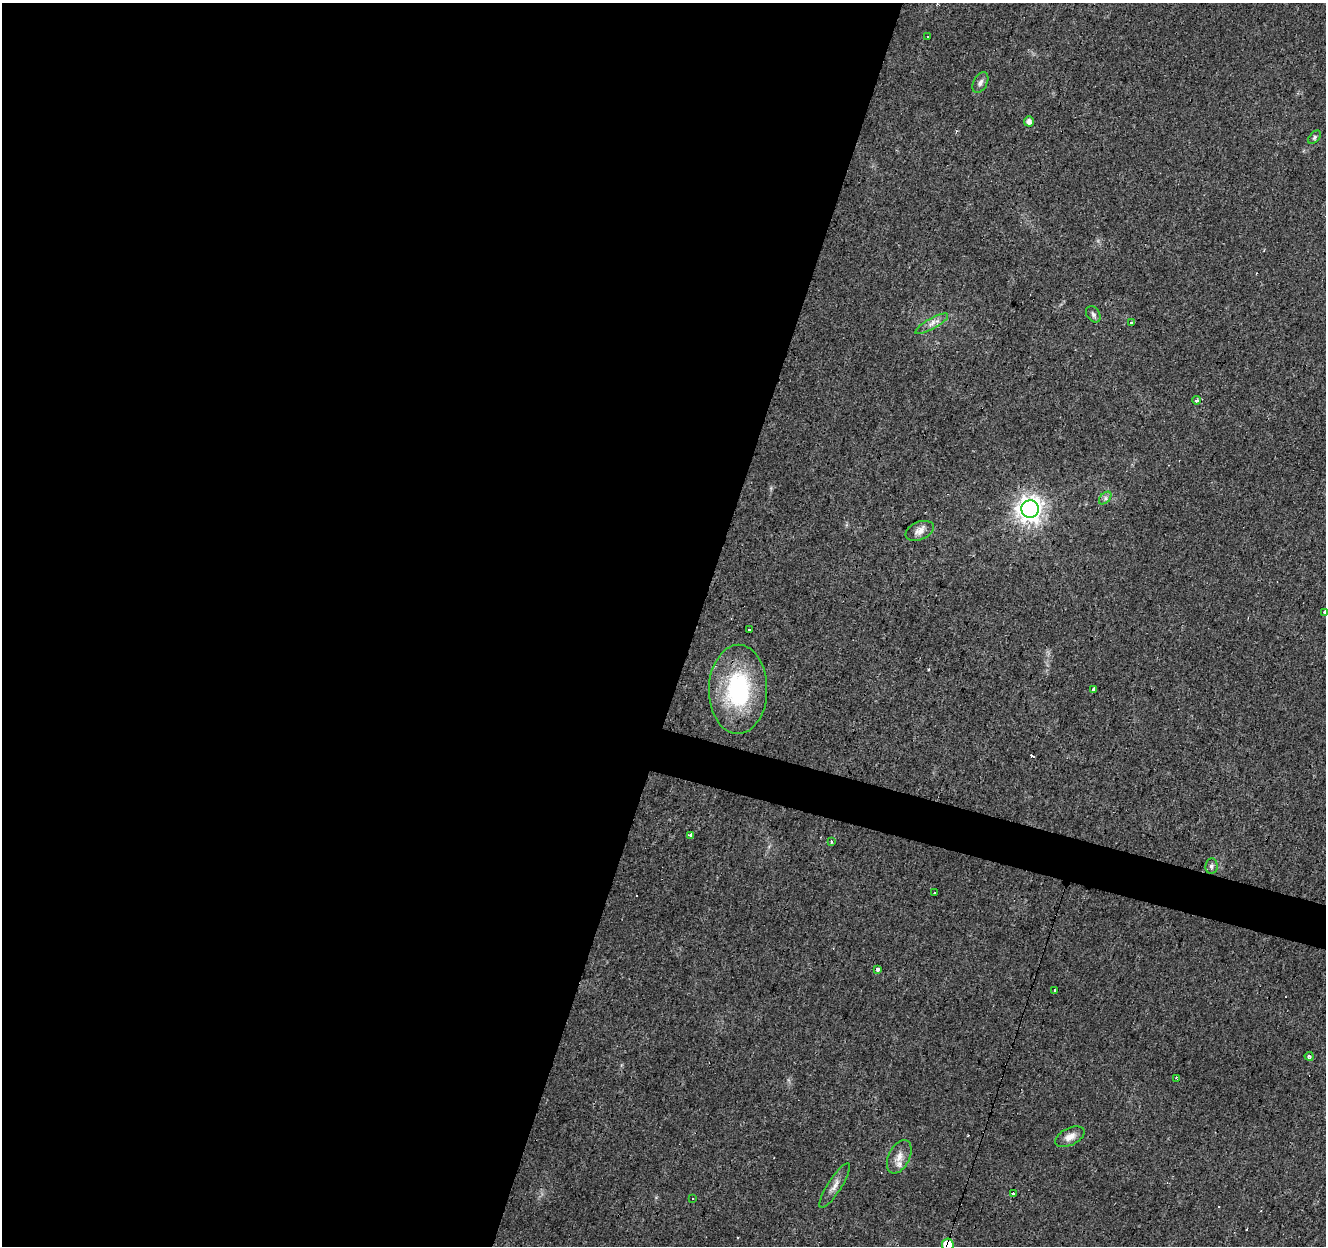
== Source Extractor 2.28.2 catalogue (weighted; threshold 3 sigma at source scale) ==
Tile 5 of 4 x 4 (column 1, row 2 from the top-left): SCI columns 6-1329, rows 2765-4008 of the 5300 x 5466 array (HDU 1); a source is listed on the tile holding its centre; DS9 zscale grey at full resolution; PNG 1328 x 1248 px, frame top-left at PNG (2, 3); each listed source drawn as its Kron ellipse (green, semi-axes under 4 px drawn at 4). Shown black and unused: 54% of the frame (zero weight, under 3 of 4 exposures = <1% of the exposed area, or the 3 px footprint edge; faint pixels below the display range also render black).
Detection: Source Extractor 2.28.2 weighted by HDU 2 'WHT'; one run over the whole footprint, this tile lists its part. Background 0.0156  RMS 0.0032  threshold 0.0144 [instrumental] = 3 sigma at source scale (4.5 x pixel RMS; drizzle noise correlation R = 1.50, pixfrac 1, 0.0396/0.0396 arcsec/px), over >= 5 px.
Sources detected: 37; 8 cosmic-ray / hot-pixel residue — neither listed nor drawn; the other 29 listed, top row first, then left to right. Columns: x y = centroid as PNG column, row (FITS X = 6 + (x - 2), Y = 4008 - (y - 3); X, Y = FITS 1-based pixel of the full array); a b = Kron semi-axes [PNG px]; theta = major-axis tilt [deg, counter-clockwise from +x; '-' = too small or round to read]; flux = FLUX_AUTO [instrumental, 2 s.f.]
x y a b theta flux
928 37 3 3 - 0.83
980 83 11 7 63 1.3
1029 121 5 5 - 1.7
1314 137 8 5 46 0.68
1093 314 9 6 -55 0.92
1132 322 3 3 - 2
932 324 19 5 29 1.9
1196 400 4 3 - 1.5
1105 498 7 4 46 0.84
1030 509 8 8 - 320
920 531 15 9 22 2.3
1325 612 3 3 - 1
749 630 3 2 - 0.32
738 689 45 29 89 34
1093 690 3 3 - 2.6
690 835 3 3 - 2.9
832 841 3 3 - 2.1
1211 866 7 6 - 0.88
935 893 3 3 - 1.6
877 969 3 3 - 8.4
1054 990 3 3 - 1.5
1309 1056 4 4 - 0.87
1177 1079 4 3 - 0.55
1070 1137 16 8 26 2.7
899 1157 18 10 64 3.3
835 1186 26 7 58 2.5
1014 1194 3 3 - 5.1
693 1199 3 3 - 2.2
948 1245 6 6 - 8.9
Overlapping masked pixels (flux is a lower limit): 1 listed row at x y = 948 1245
Isophote crosses this tile's border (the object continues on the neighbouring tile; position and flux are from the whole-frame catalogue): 2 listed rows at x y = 1325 612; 948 1245